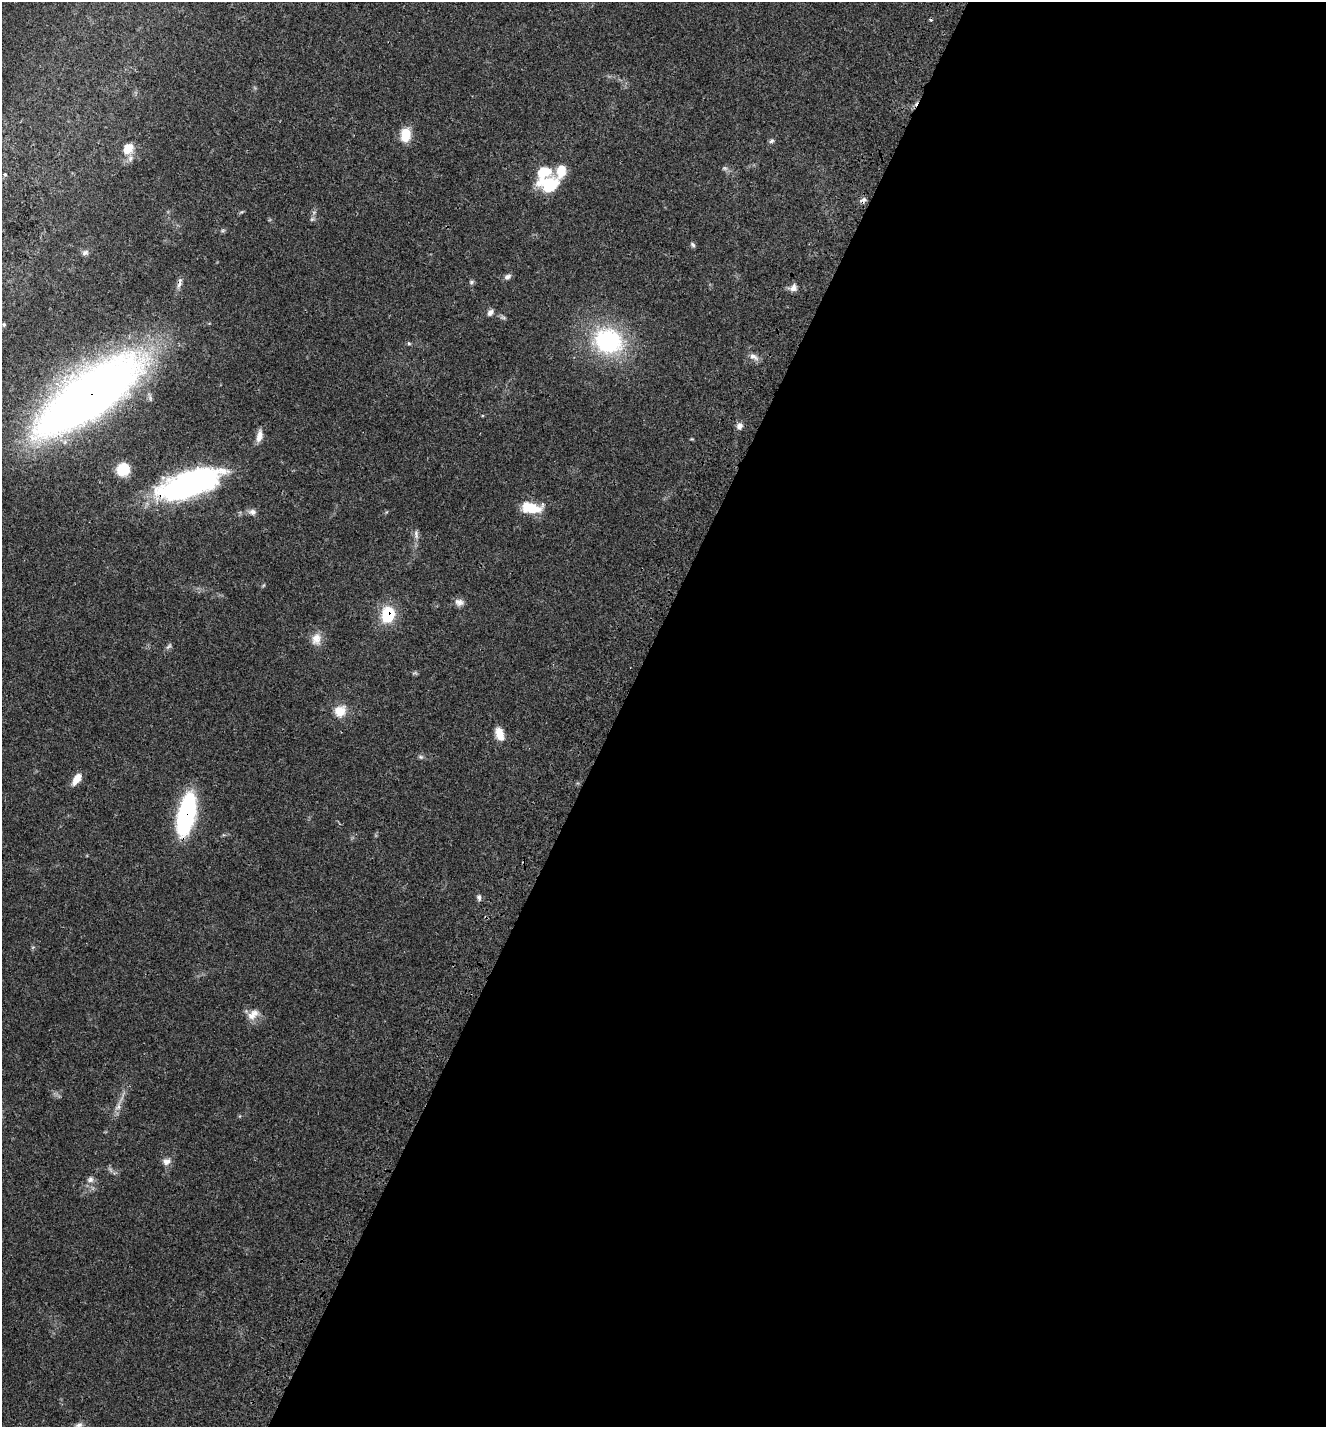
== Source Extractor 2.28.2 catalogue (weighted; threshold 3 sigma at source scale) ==
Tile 12 of 4 x 4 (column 4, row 3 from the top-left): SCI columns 4338-5661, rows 1582-3006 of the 6087 x 5999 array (HDU 1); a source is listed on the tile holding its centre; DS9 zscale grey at full resolution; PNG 1328 x 1429 px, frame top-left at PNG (2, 2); no overlay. Shown black and unused: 54% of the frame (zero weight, under 3 of 4 exposures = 9% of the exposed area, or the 3 px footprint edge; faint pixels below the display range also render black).
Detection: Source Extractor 2.28.2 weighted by HDU 2 'WHT'; one run over the whole footprint, this tile lists its part. Background 0.0494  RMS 0.0041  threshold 0.0186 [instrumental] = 3 sigma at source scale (4.5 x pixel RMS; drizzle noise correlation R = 1.50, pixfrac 1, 0.0396/0.0396 arcsec/px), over >= 5 px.
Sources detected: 49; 1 too faint to see at this stretch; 2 cosmic-ray / hot-pixel residue — not listed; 2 inside a brighter listed object's ellipse — not listed separately; the other 44 listed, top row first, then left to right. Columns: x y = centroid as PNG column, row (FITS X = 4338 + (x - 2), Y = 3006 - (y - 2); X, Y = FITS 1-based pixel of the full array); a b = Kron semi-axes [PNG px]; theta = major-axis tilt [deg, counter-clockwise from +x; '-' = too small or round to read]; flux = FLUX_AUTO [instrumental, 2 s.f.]
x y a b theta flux
405 135 14 10 87 8.8
772 141 7 5 48 0.87
128 148 14 11 48 6
725 168 8 6 -20 0.94
561 171 19 11 76 6.7
5 174 4 4 - 0.45
549 185 19 16 -9 19
863 200 9 6 30 1.2
312 219 7 4 44 0.74
223 230 6 4 19 0.6
693 245 8 5 -51 0.78
85 253 9 7 17 1.3
507 277 10 7 23 1.3
471 282 7 5 16 0.75
180 283 17 6 77 1.9
793 288 10 8 71 2
490 312 9 6 47 1.5
4 325 5 5 - 0.57
608 341 28 24 -19 51
409 343 6 4 -1 0.51
753 357 13 7 -29 2.1
89 395 79 28 35 500
739 426 8 7 - 2
259 436 16 7 79 3
123 469 11 11 - 13
190 484 64 23 18 100
531 508 21 11 -8 12
252 512 11 7 -2 1.8
416 534 13 6 -81 1.7
459 602 12 9 -12 2.2
388 615 12 9 80 22
316 639 17 13 77 4.1
169 646 11 4 49 0.92
340 711 14 13 - 6.1
500 734 15 9 -73 5.1
421 757 7 5 -2 0.83
77 779 14 7 55 4.2
186 815 33 12 78 71
479 897 8 6 -79 1.1
253 1014 18 10 42 4
118 1107 10 7 45 1.9
167 1161 11 9 18 2.2
90 1179 9 8 - 1.7
79 1425 10 6 15 1.3
Overlapping masked pixels (flux is a lower limit): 6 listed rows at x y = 863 200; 180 283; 89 395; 190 484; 388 615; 186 815